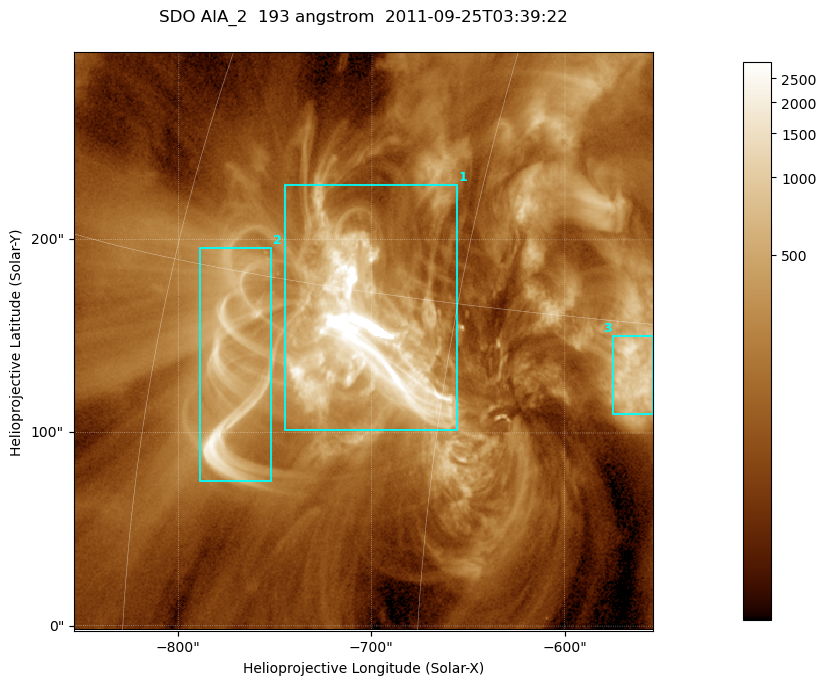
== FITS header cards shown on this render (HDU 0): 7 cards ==
TELESCOP= 'SDO     '           /
INSTRUME= 'AIA_2   '           /
WAVELNTH=                  193 /
WAVEUNIT= 'angstrom'           /
DATE-OBS= '2011-09-25T03:39:22.02' /
CTYPE1  = 'HPLN-TAN'           /
CTYPE2  = 'HPLT-TAN'           /

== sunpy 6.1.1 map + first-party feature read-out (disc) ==
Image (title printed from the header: SDO AIA_2  193 angstrom  2011-09-25T03:39:22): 499 x 499 px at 0.601 arcsec/px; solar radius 957 arcsec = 1592 px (partial field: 3.1% of the solar disc is inside the frame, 100% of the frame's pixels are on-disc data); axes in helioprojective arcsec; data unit not stated in the header (colour bar unlabelled)
Orientation: roll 0.0577 deg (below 1 deg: not rotated)
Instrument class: DISC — disc imager (sunpy class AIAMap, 193 A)
Bright regions (active regions / flare kernels): reference = the on-disc median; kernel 5 px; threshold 5 sigma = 475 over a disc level ~140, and >= 1.15x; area >= 249 px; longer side >= 6 px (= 3.6 arcsec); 3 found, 3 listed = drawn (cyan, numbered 1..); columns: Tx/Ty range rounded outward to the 2 arcsec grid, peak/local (2 s.f.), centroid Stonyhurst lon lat
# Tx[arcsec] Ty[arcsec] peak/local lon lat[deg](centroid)
1 -746..-656 100..230 114 -49 +14
2 -790..-752 74..196 17 -55 +12
3 -576..-554 110..152 11 -37 +13